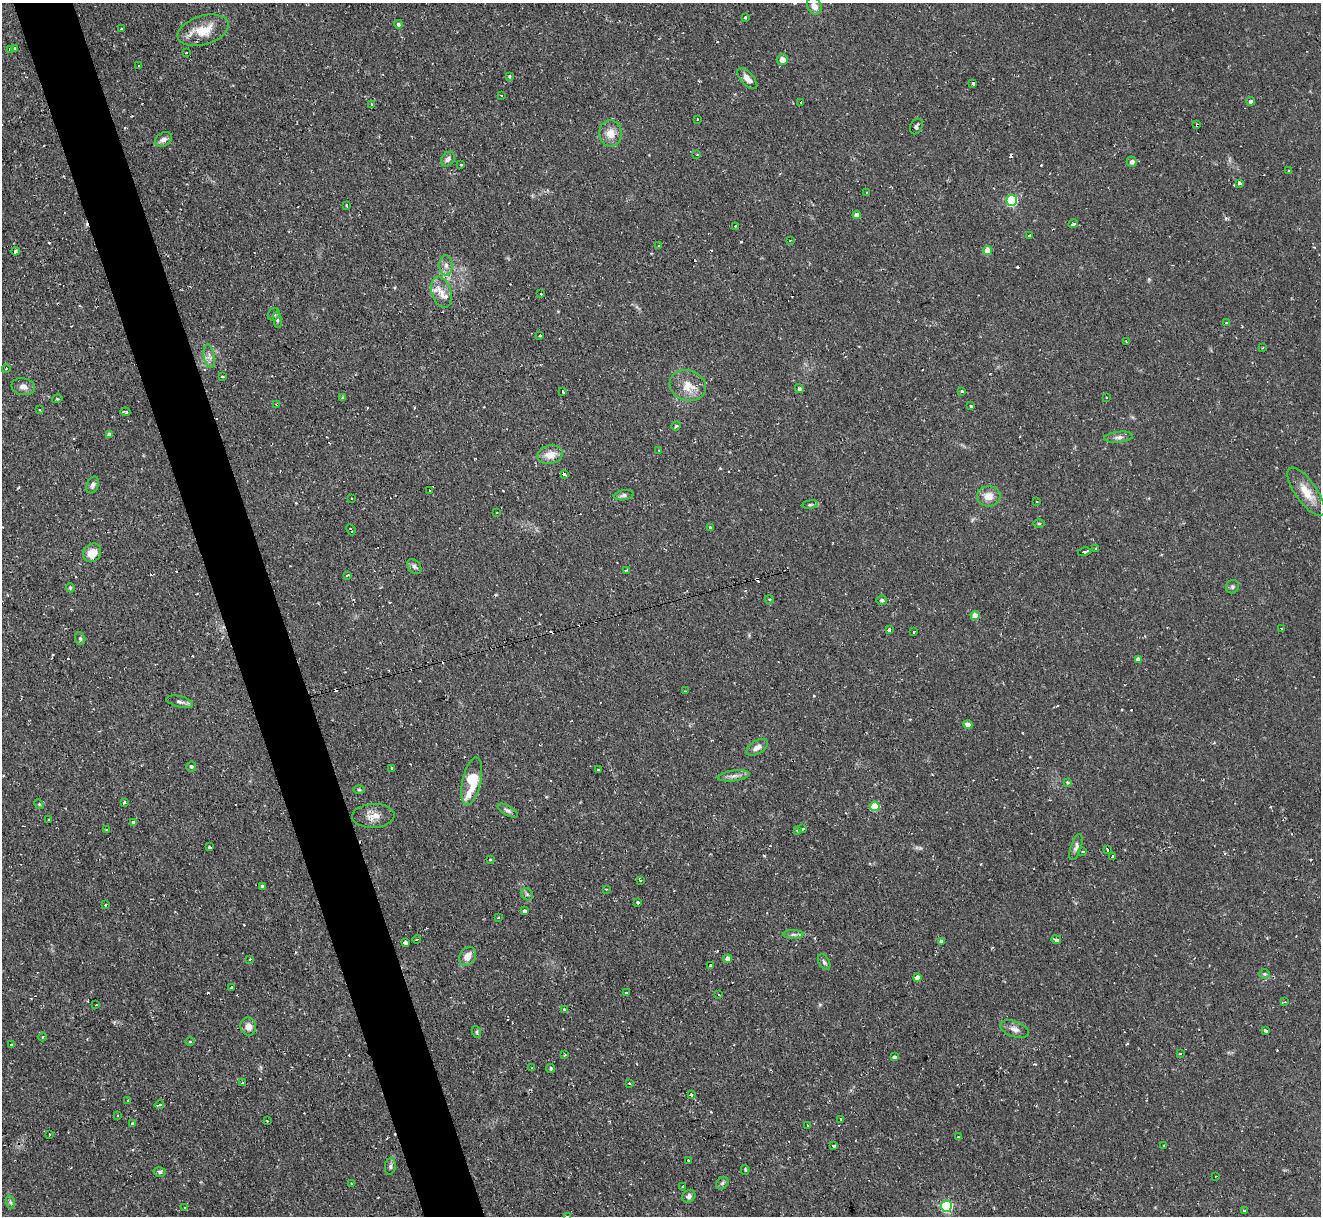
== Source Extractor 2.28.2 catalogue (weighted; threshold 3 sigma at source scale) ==
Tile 11 of 4 x 4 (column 3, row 3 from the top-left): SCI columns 2641-3959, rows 1353-2566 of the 5279 x 5261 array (HDU 1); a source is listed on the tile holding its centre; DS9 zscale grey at full resolution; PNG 1323 x 1218 px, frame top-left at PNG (2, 3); each listed source drawn as its Kron ellipse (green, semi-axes under 4 px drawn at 4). Shown black and unused: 5% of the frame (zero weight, under 2 of 3 exposures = <1% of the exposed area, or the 3 px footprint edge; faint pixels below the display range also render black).
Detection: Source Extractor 2.28.2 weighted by HDU 2 'WHT'; one run over the whole footprint, this tile lists its part. Background 0.126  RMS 0.0071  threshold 0.0318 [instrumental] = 3 sigma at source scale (4.5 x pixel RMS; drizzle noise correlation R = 1.50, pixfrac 1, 0.05/0.05 arcsec/px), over >= 5 px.
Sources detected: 226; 34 cosmic-ray / hot-pixel residue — neither listed nor drawn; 2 inside a brighter listed object's ellipse — not listed separately; the other 190 listed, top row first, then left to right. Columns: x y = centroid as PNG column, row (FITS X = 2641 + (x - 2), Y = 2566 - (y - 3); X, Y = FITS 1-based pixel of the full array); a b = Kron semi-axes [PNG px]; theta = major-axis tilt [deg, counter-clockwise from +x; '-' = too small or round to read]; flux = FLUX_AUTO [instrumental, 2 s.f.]
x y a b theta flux
814 6 9 7 -58 5.5
745 17 3 2 - 0.82
398 24 4 4 - 1.5
121 29 3 3 - 1.4
203 30 26 14 17 17
15 48 3 3 - 3.8
10 50 4 3 - 1.9
186 53 3 2 - 0.56
782 59 6 5 - 5
139 65 3 2 - 0.75
509 76 4 3 - 0.77
747 79 13 6 -48 4.6
973 84 3 3 - 4.2
501 96 3 2 - 0.8
1251 101 4 4 - 2
801 102 2 2 - 0.4
371 104 3 3 - 1.1
697 119 3 2 - 0.57
1197 125 3 2 - 0.93
916 126 8 6 61 2.1
610 133 13 11 -86 8.2
163 139 9 6 30 3.5
697 155 3 2 - 0.64
448 159 8 6 51 2.8
1132 162 5 5 - 2.5
461 165 3 2 - 0.9
1288 171 2 2 - 0.55
1239 183 3 3 - 11
866 192 3 2 - 0.57
1012 200 5 5 - 61
347 205 3 3 - 2.9
857 215 4 4 - 5.7
1073 224 5 3 - 3.5
735 226 3 2 - 0.77
1029 235 3 3 - 3.1
790 240 3 2 - 0.62
658 246 3 2 - 0.89
15 251 4 3 - 1.9
987 251 4 4 - 10
446 265 10 6 -89 3.3
441 292 16 9 -73 6.3
541 294 3 3 - 1.4
274 314 7 5 59 1.5
277 320 8 4 -82 1.3
1226 323 3 3 - 1.6
540 335 3 3 - 1.2
1126 342 3 2 - 0.56
1262 348 3 2 - 0.63
209 356 12 5 -80 3
6 369 4 3 - 0.54
222 376 3 3 - 1.1
688 386 18 15 -18 11
23 387 12 8 -12 4.2
799 389 4 4 - 1.2
962 391 3 3 - 1.3
563 392 3 3 - 2.9
343 397 4 3 - 0.68
1106 398 3 2 - 0.81
57 399 5 3 - 0.62
277 404 3 3 - 1.1
971 406 3 3 - 0.93
39 409 3 2 - 0.79
125 412 5 3 - 1.5
676 426 5 4 - 0.98
109 435 4 4 - 4
1119 437 14 5 6 2.7
659 450 3 2 - 0.71
550 455 13 9 11 8.2
565 475 3 3 - 3.4
93 485 9 6 68 2.2
429 490 2 2 - 0.64
1306 492 28 10 -55 13
624 495 10 5 9 1.9
989 496 12 10 3 7.1
352 498 3 2 - 0.51
1036 501 3 2 - 0.65
810 504 8 4 8 1.2
496 512 3 2 - 1.1
1039 523 5 3 - 0.78
710 528 3 3 - 3.8
351 530 6 2 -64 1.1
1096 549 3 3 - 2.8
1084 552 6 3 14 2.9
92 553 10 8 47 9.8
414 566 8 6 -50 2.2
626 570 3 3 - 1.1
347 575 3 2 - 1.4
1232 587 7 6 - 1.6
70 588 4 4 - 0.8
769 599 4 3 - 0.52
882 600 5 5 - 1.6
975 616 4 4 - 12
1282 628 3 2 - 1
889 629 3 3 - 9.7
914 631 3 3 - 1.6
80 639 6 5 - 1.3
1138 659 4 4 - 2.8
685 691 3 2 - 0.73
180 702 13 5 -14 2.5
968 725 4 4 - 5.8
757 747 12 6 31 4
191 767 5 5 - 1.4
392 768 3 3 - 2.7
598 770 2 2 - 0.67
734 776 16 5 7 3.5
472 781 24 9 78 27
1067 782 4 3 - 0.69
359 790 6 4 -1 0.93
124 803 3 3 - 4.9
39 804 5 4 - 0.73
875 806 5 5 - 23
508 811 11 5 -29 2
373 816 21 12 3 8
49 819 3 2 - 0.69
133 822 3 3 - 0.93
802 829 4 3 - 4
106 830 3 2 - 0.63
797 831 3 2 - 1
209 847 3 3 - 2.3
1076 847 14 5 71 2.6
1107 850 3 3 - 1.7
1083 852 3 3 - 1.7
1112 857 3 3 - 1.9
490 860 3 3 - 1.1
640 880 3 3 - 1.1
262 886 4 4 - 2
606 889 3 2 - 0.88
527 894 7 5 -45 1.5
637 902 3 3 - 1.6
105 905 3 2 - 0.74
525 911 3 3 - 6.9
498 918 2 2 - 0.7
793 934 10 4 0 2
417 939 4 3 - 0.8
1056 940 5 4 - 1.8
941 941 4 3 - 2.2
406 943 4 3 - 8
467 956 10 7 56 6.3
250 959 4 3 - 1
728 959 4 4 - 5.5
824 962 8 5 -61 1.7
711 965 3 3 - 2.1
1265 974 5 5 - 1.1
917 977 4 4 - 6.5
231 987 3 3 - 1.3
626 993 3 3 - 8
719 995 3 2 - 0.99
1285 1002 3 3 - 0.84
96 1005 2 2 - 0.52
564 1009 3 2 - 0.86
248 1026 9 8 - 4.9
1014 1029 15 8 -20 4.4
1266 1031 4 3 - 4
477 1032 6 4 -73 0.98
43 1037 4 3 - 0.6
190 1042 5 3 - 0.75
11 1045 3 3 - 1.2
1180 1053 3 2 - 1.1
565 1055 3 2 - 0.67
894 1057 4 4 - 1.5
532 1068 3 3 - 1.1
551 1068 4 4 - 1.2
243 1083 3 3 - 2.2
629 1083 3 2 - 0.51
691 1095 3 3 - 1.3
128 1100 3 2 - 0.45
159 1105 5 3 - 3.6
117 1116 3 2 - 0.55
841 1119 3 2 - 1.3
267 1121 3 3 - 0.98
133 1124 4 3 - 1.9
807 1125 2 2 - 0.62
49 1134 3 2 - 0.82
958 1137 3 3 - 1.2
834 1145 3 3 - 3.9
1164 1145 3 2 - 0.88
688 1160 3 3 - 1.7
390 1166 8 5 81 1.7
745 1170 5 3 - 0.79
160 1172 6 4 -14 1.4
1215 1176 3 2 - 0.51
351 1183 3 2 - 0.73
722 1183 7 5 46 1.5
683 1186 3 2 - 1.1
689 1196 7 6 - 2
10 1202 7 4 -71 1.5
946 1206 5 5 - 78
185 1208 3 3 - 1.1
1244 1210 3 2 - 1.2
567 1216 3 2 - 0.58
Overlapping masked pixels (flux is a lower limit): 2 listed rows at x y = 1197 125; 277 404
Isophote crosses this tile's border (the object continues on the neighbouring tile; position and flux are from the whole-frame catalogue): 2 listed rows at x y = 814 6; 567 1216